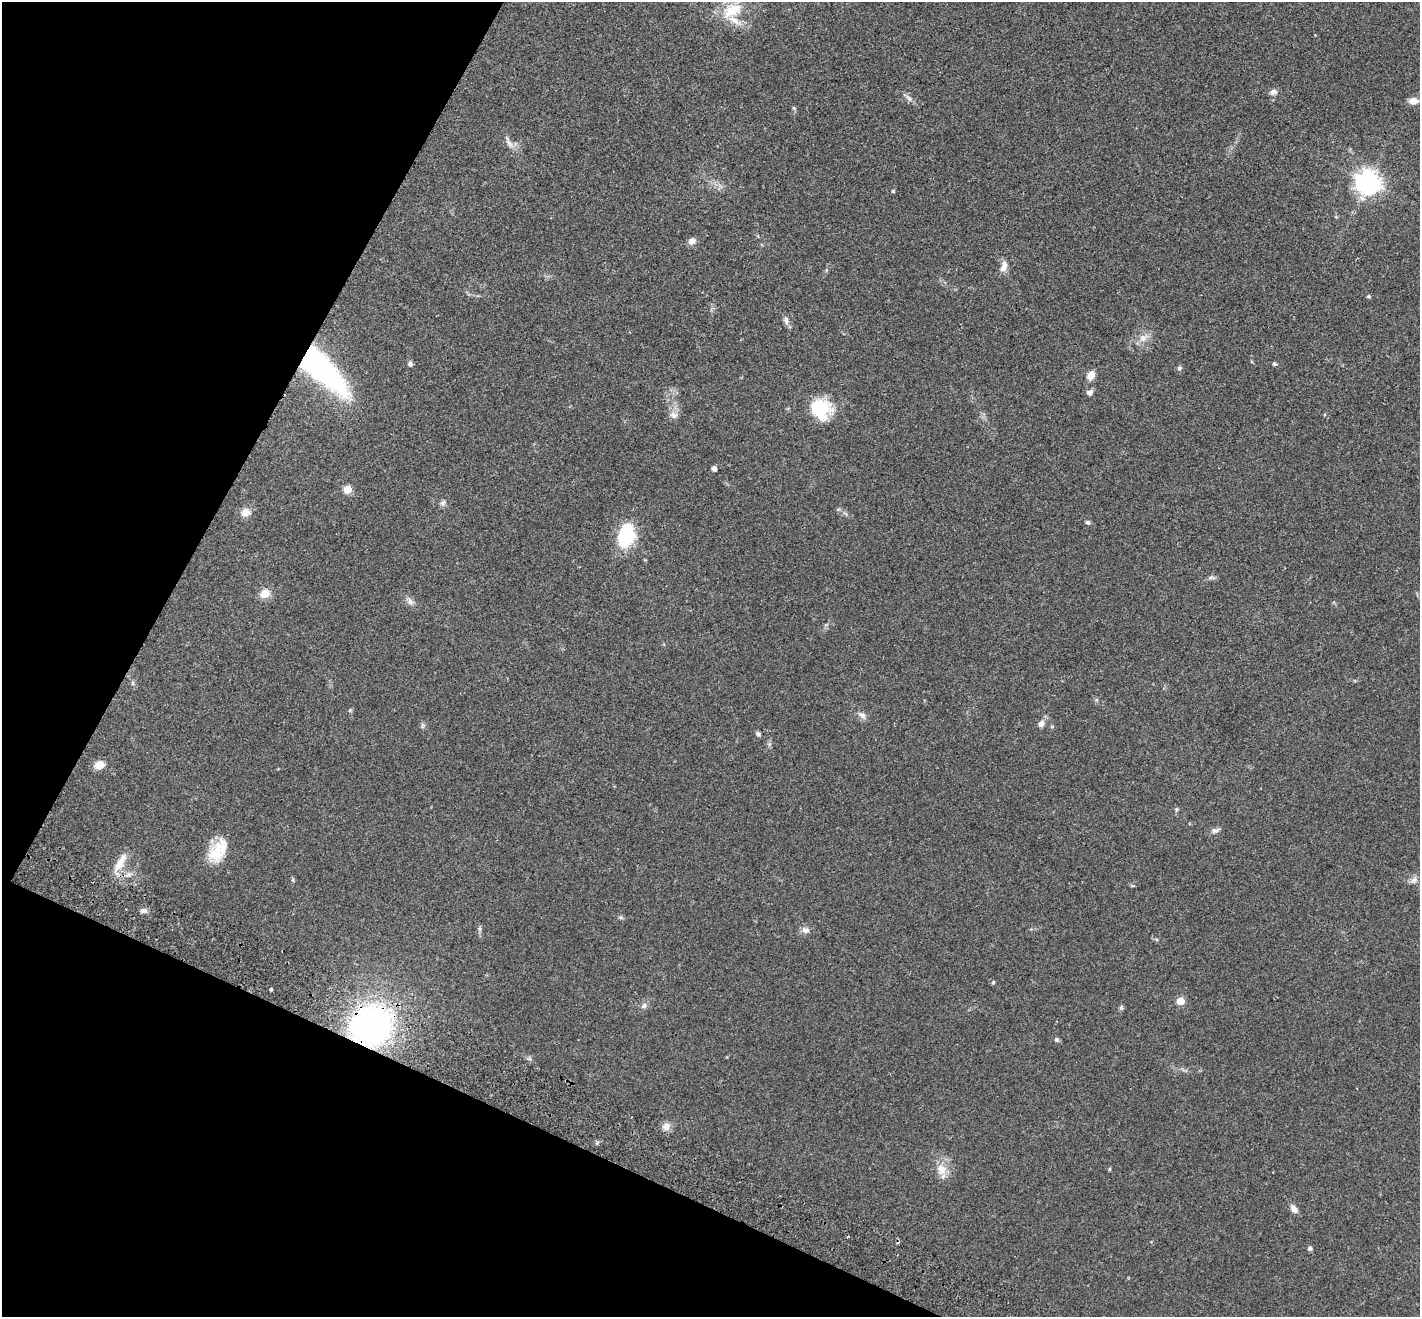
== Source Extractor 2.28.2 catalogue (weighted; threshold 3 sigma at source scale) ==
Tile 9 of 4 x 4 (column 1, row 3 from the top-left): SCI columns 30-1447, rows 1513-2827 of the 5733 x 5790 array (HDU 1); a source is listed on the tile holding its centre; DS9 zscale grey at full resolution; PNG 1422 x 1319 px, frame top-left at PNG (2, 2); no overlay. Shown black and unused: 23% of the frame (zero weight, under 2 of 3 exposures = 3% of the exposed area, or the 3 px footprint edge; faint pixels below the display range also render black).
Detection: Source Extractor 2.28.2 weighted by HDU 2 'WHT'; one run over the whole footprint, this tile lists its part. Background 0.0446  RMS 0.0066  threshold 0.0298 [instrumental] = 3 sigma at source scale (4.5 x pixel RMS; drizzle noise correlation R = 1.50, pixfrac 1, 0.05/0.05 arcsec/px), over >= 5 px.
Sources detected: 62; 3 inside a brighter listed object's ellipse — not listed separately; the other 59 listed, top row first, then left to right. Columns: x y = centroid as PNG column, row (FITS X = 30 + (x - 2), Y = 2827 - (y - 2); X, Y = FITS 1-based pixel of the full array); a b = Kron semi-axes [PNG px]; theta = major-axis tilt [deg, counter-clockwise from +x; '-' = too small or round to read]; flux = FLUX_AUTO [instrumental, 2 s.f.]
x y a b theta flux
732 10 31 18 25 20
1273 92 10 7 9 2.4
909 98 12 6 -46 2.4
1413 101 11 8 1 4.7
794 108 6 4 -47 0.89
509 143 18 6 -61 3.7
1368 182 8 8 - 570
893 191 4 3 - 1
692 241 9 7 14 3.2
1003 268 10 9 - 3.3
1368 296 4 4 - 1.1
786 320 12 7 -76 2.5
1143 338 12 10 42 5.2
316 364 51 16 -43 230
410 364 6 6 - 1.5
1274 364 5 4 - 1
1179 368 7 5 51 1.3
1091 375 10 7 61 5.7
1090 393 8 6 25 2.4
820 409 22 20 -32 30
674 415 11 8 -15 3.5
714 469 4 4 - 3.1
347 489 5 5 - 19
443 503 9 7 63 1.8
245 512 14 11 14 4.7
1088 522 6 5 - 1.3
626 535 26 17 74 33
1210 578 9 4 19 1.4
265 593 10 9 - 7.6
410 601 12 8 -52 3
133 683 6 4 -89 0.96
862 715 12 7 -40 3
1041 724 9 7 67 3
422 726 7 4 72 1.1
1052 727 5 5 - 0.81
758 734 6 5 - 1.4
99 765 13 9 15 5.1
1176 809 7 5 -80 0.97
1215 830 11 7 11 2.3
216 852 33 16 71 17
120 862 29 9 60 9.3
293 880 6 4 -73 0.79
1414 880 9 7 34 2.6
143 911 10 6 14 2.1
479 929 7 4 -89 1.2
806 930 11 8 -13 3.1
993 982 5 4 - 0.81
271 989 3 3 - 2.3
1180 1001 5 5 - 17
644 1006 9 7 46 2.1
1121 1008 7 5 76 1.2
371 1026 30 26 39 240
1057 1040 7 6 - 1.2
529 1059 7 4 18 1
666 1126 11 9 90 4
941 1169 15 14 - 8.4
1109 1169 4 3 - 0.84
1294 1209 11 7 -49 3.4
1310 1248 4 4 - 2.2
Overlapping masked pixels (flux is a lower limit): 3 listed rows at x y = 316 364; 120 862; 371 1026